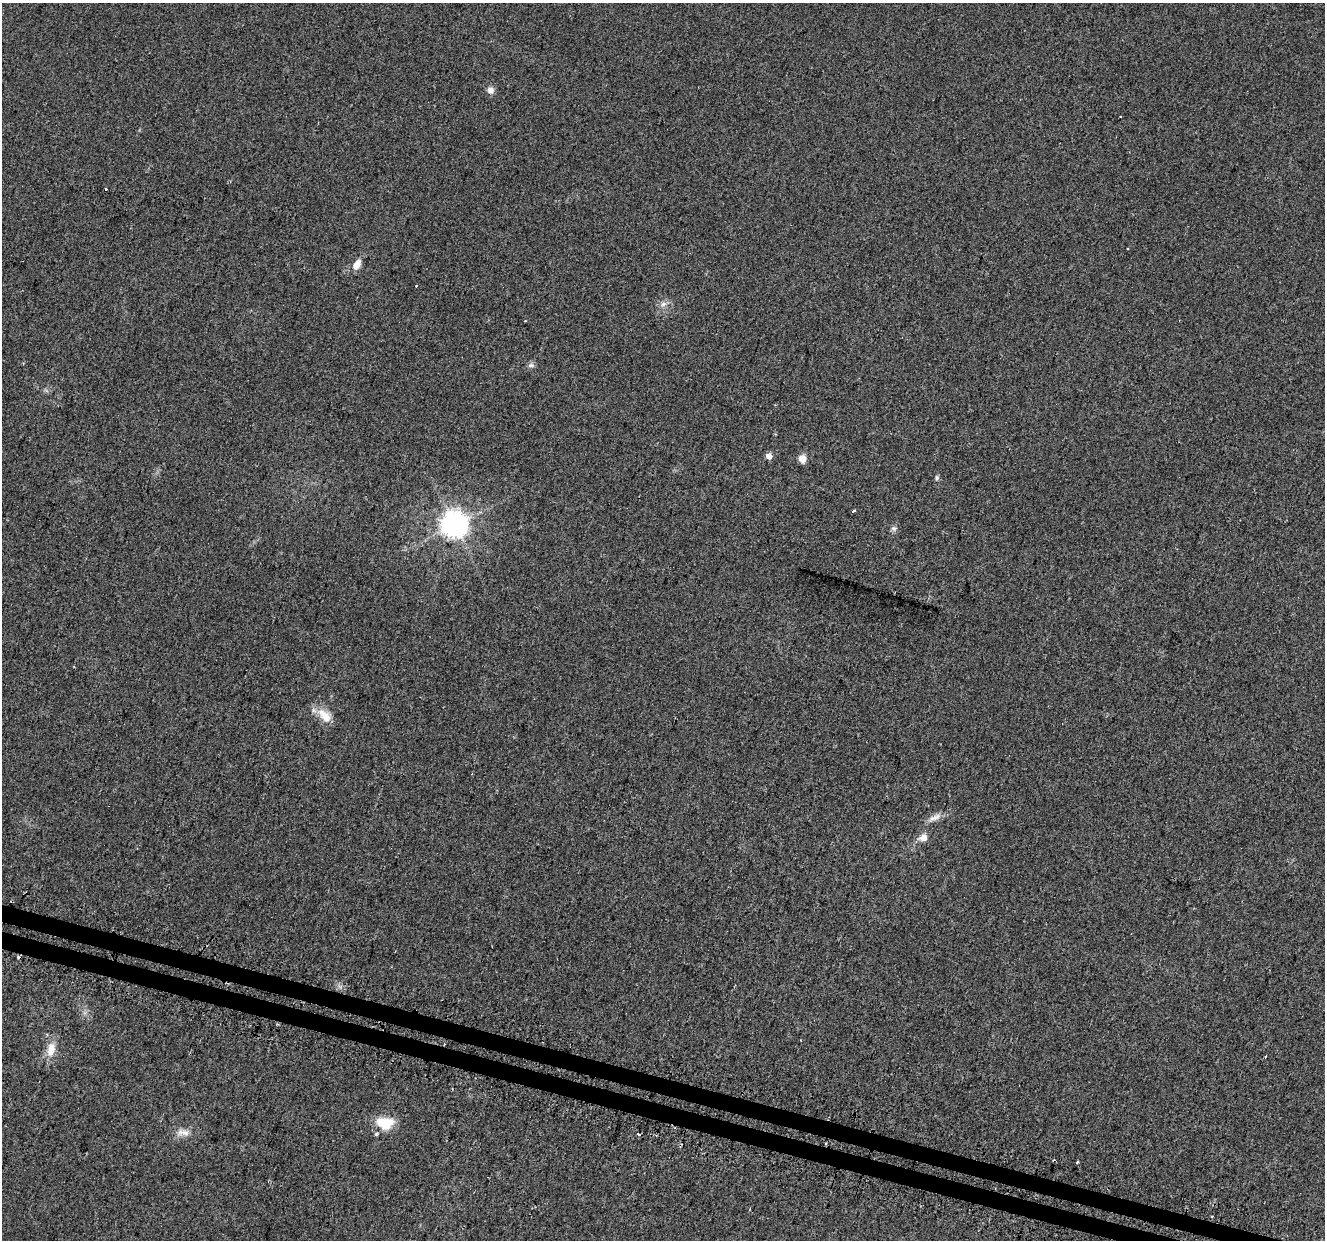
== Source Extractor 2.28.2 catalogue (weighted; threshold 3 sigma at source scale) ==
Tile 6 of 4 x 4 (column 2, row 2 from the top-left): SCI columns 1361-2683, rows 2811-4048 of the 5424 x 5592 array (HDU 1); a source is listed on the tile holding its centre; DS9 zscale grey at full resolution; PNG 1327 x 1242 px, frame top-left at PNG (2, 3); no overlay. Shown black and unused: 2% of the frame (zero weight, under 2 of 3 exposures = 3% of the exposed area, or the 3 px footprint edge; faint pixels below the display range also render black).
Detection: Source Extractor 2.28.2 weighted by HDU 2 'WHT'; one run over the whole footprint, this tile lists its part. Background 0.0309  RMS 0.0073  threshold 0.0328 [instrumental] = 3 sigma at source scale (4.5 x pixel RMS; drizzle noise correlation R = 1.50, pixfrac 1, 0.0396/0.0396 arcsec/px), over >= 5 px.
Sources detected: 28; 5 cosmic-ray / hot-pixel residue — not listed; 1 inside a brighter listed object's ellipse — not listed separately; the other 22 listed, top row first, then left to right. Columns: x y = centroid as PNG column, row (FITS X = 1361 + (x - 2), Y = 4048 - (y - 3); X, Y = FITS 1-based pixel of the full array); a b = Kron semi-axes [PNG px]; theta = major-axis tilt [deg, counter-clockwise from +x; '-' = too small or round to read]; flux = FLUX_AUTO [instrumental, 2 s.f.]
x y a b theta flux
490 90 9 8 - 3.2
1120 116 3 2 - 0.67
105 189 3 3 - 2.9
1128 248 3 3 - 1.9
357 264 16 9 58 5.9
663 304 8 7 - 2.9
531 365 9 6 -8 1.9
769 456 5 5 - 5.9
802 458 5 5 - 15
937 478 6 5 - 1.3
853 511 3 3 - 12
454 524 9 8 - 680
894 528 8 6 -42 1.9
324 716 24 12 -44 10
935 817 18 7 24 5.1
923 838 10 8 23 5.3
801 1040 3 2 - 0.44
51 1050 21 11 79 9.5
385 1123 21 14 -3 17
183 1133 20 8 0 5.9
1077 1162 3 3 - 6.4
1212 1216 3 3 - 1.5